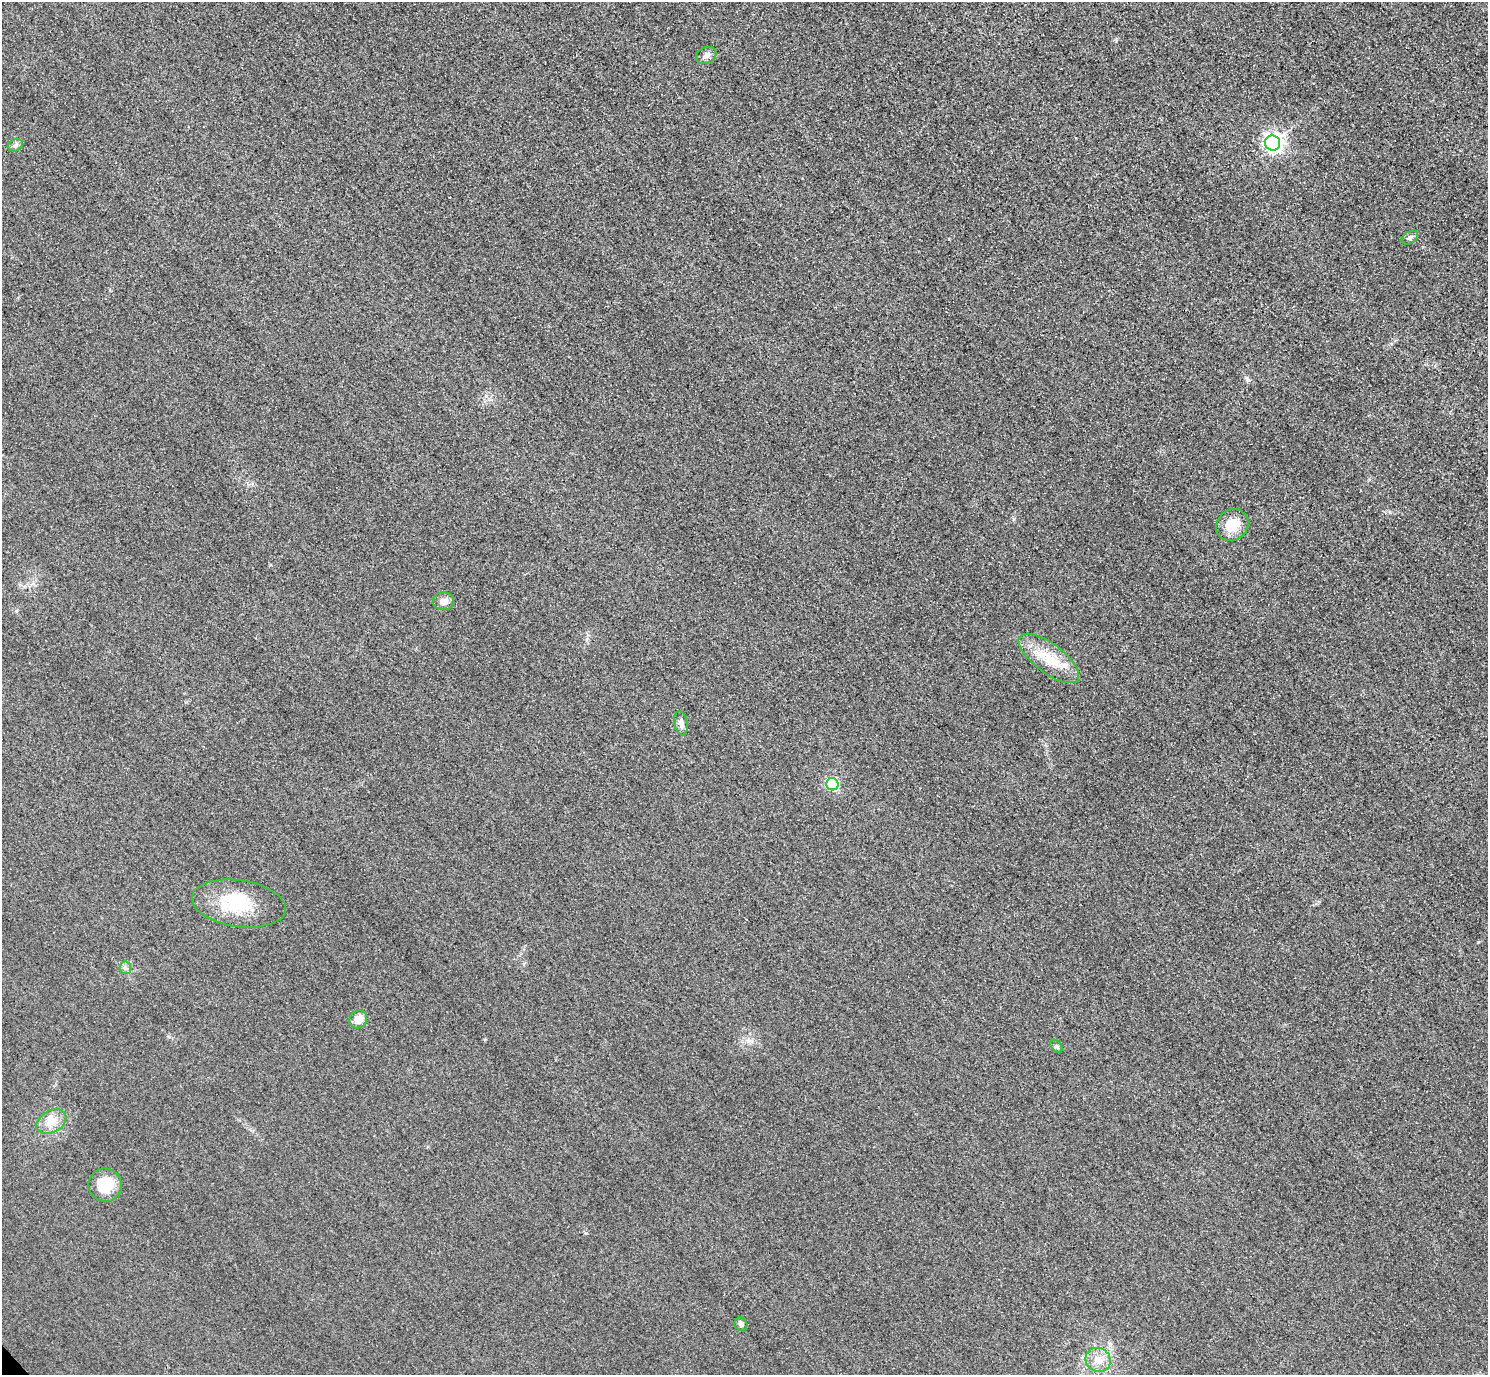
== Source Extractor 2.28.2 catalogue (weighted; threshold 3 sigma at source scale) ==
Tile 10 of 4 x 4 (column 2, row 3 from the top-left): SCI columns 1518-3003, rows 1558-2930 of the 6005 x 6003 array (HDU 1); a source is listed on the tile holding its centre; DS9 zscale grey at full resolution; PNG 1490 x 1377 px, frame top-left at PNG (2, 2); each listed source drawn as its Kron ellipse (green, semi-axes under 4 px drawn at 4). Shown black and unused: <1% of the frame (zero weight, under 3 of 4 exposures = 3% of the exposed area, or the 3 px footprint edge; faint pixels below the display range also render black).
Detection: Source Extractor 2.28.2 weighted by HDU 2 'WHT'; one run over the whole footprint, this tile lists its part. Background 0.0531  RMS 0.016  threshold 0.0724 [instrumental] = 3 sigma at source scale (4.5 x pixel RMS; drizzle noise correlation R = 1.50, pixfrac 1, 0.05/0.05 arcsec/px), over >= 5 px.
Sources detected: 17; all 17 listed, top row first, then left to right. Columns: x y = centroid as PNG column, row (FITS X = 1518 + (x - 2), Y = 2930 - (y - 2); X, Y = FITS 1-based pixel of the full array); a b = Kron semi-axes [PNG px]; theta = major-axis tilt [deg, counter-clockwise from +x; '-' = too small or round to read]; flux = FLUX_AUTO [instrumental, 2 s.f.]
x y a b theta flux
706 55 10 8 29 6.7
1273 143 7 7 - 630
15 145 8 6 22 4.3
1410 237 9 6 33 4.1
1232 525 17 15 39 34
443 601 10 9 - 9.7
1049 658 36 14 -37 46
681 723 12 6 -80 7.8
832 784 6 6 - 160
239 903 47 23 -8 79
125 968 6 6 - 3.7
358 1019 9 8 - 15
1056 1046 7 5 -52 2.9
51 1121 16 11 29 19
105 1185 17 16 - 39
741 1324 7 6 - 4.4
1098 1360 13 11 -29 19
Unlisted compact peaks at least as high as the median listed source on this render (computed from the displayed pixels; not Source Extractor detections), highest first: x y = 1248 380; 586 1233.